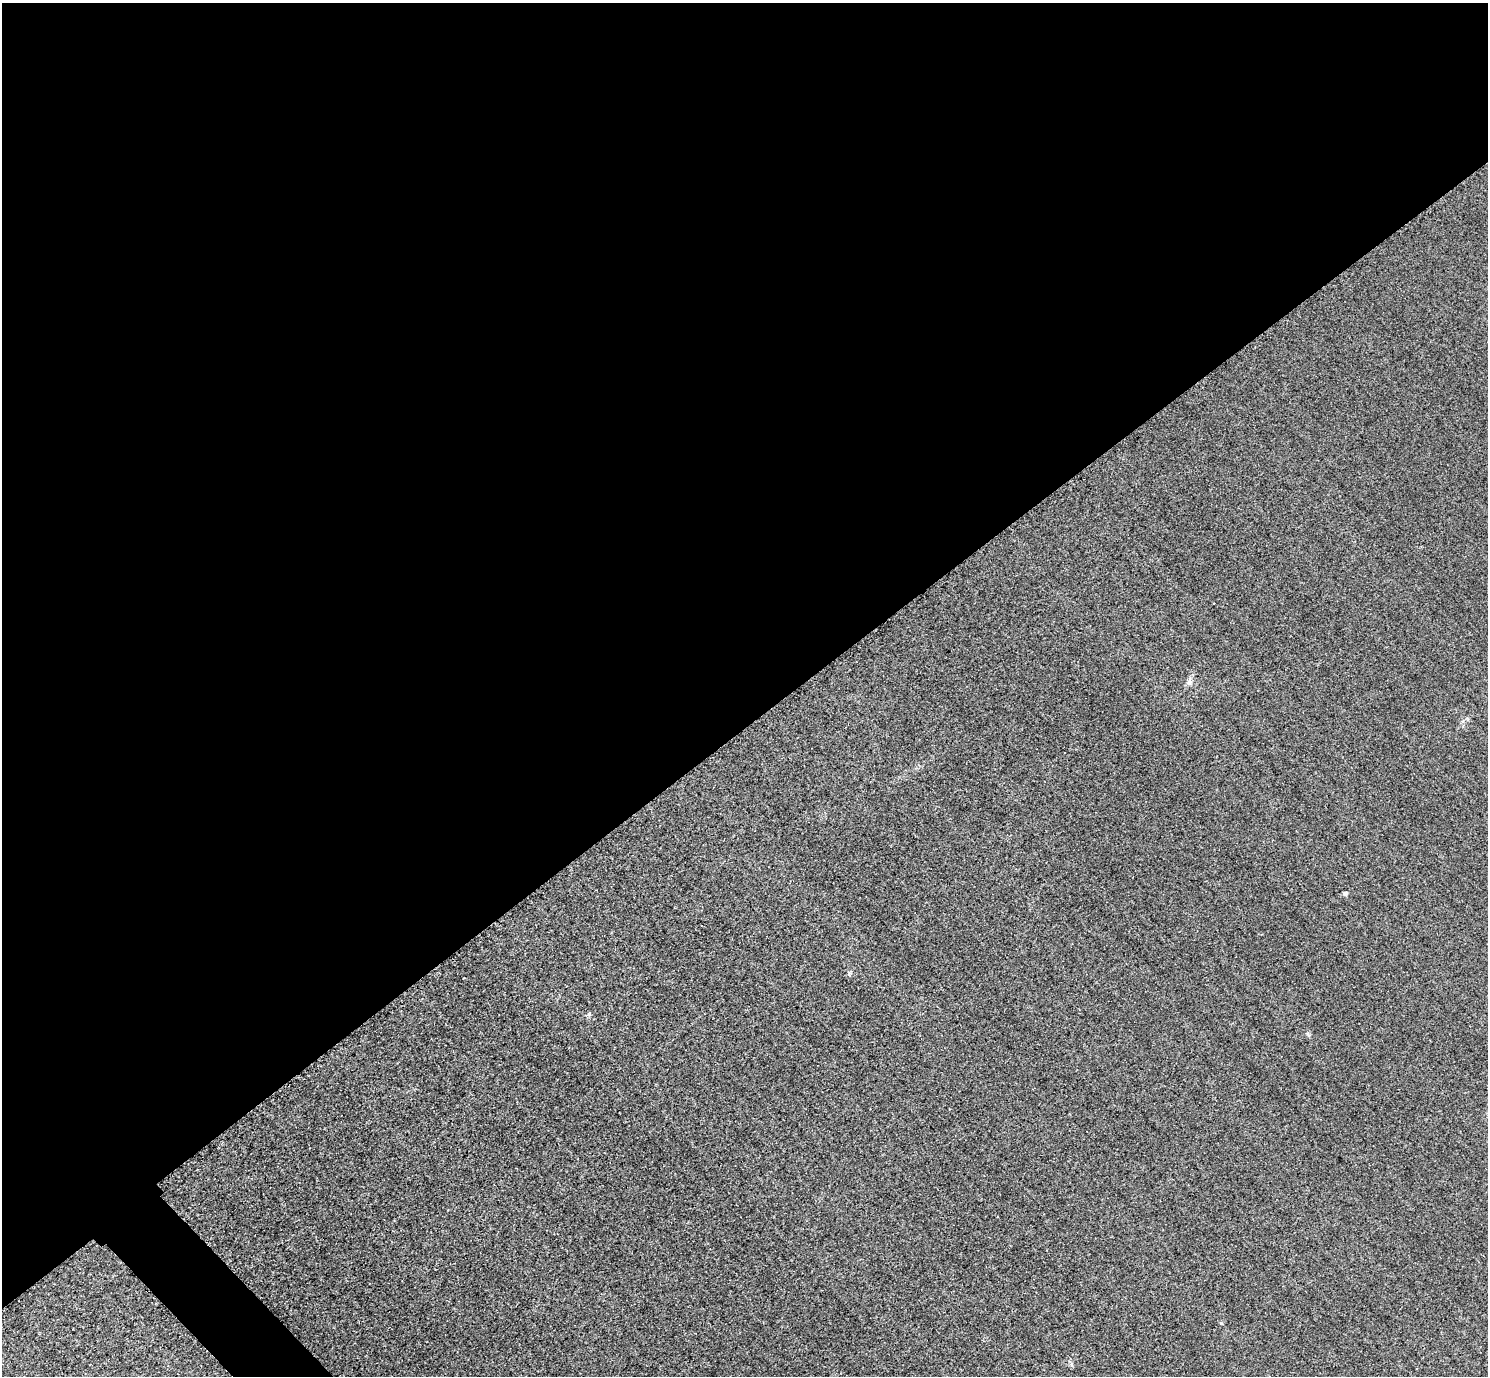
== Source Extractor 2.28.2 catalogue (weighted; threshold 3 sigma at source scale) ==
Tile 2 of 4 x 4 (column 2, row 1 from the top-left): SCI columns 1518-3003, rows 4304-5677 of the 6005 x 6003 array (HDU 1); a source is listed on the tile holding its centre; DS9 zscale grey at full resolution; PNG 1490 x 1378 px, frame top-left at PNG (2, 3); no overlay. Shown black and unused: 54% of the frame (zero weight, under 3 of 4 exposures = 3% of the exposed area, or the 3 px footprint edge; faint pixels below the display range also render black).
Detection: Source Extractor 2.28.2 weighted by HDU 2 'WHT'; one run over the whole footprint, this tile lists its part. Background 0.0521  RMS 0.016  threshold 0.0725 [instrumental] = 3 sigma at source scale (4.5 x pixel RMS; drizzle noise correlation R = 1.50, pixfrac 1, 0.05/0.05 arcsec/px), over >= 5 px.
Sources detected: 4; all 4 listed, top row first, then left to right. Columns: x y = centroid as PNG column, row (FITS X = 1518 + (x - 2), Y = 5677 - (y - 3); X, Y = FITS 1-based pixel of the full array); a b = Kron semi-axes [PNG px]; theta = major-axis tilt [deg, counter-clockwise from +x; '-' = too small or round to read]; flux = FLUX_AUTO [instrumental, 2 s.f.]
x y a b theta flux
1189 682 9 7 69 6.1
1346 893 6 5 - 2.9
849 973 6 4 71 2.3
1308 1034 7 4 -71 2.4